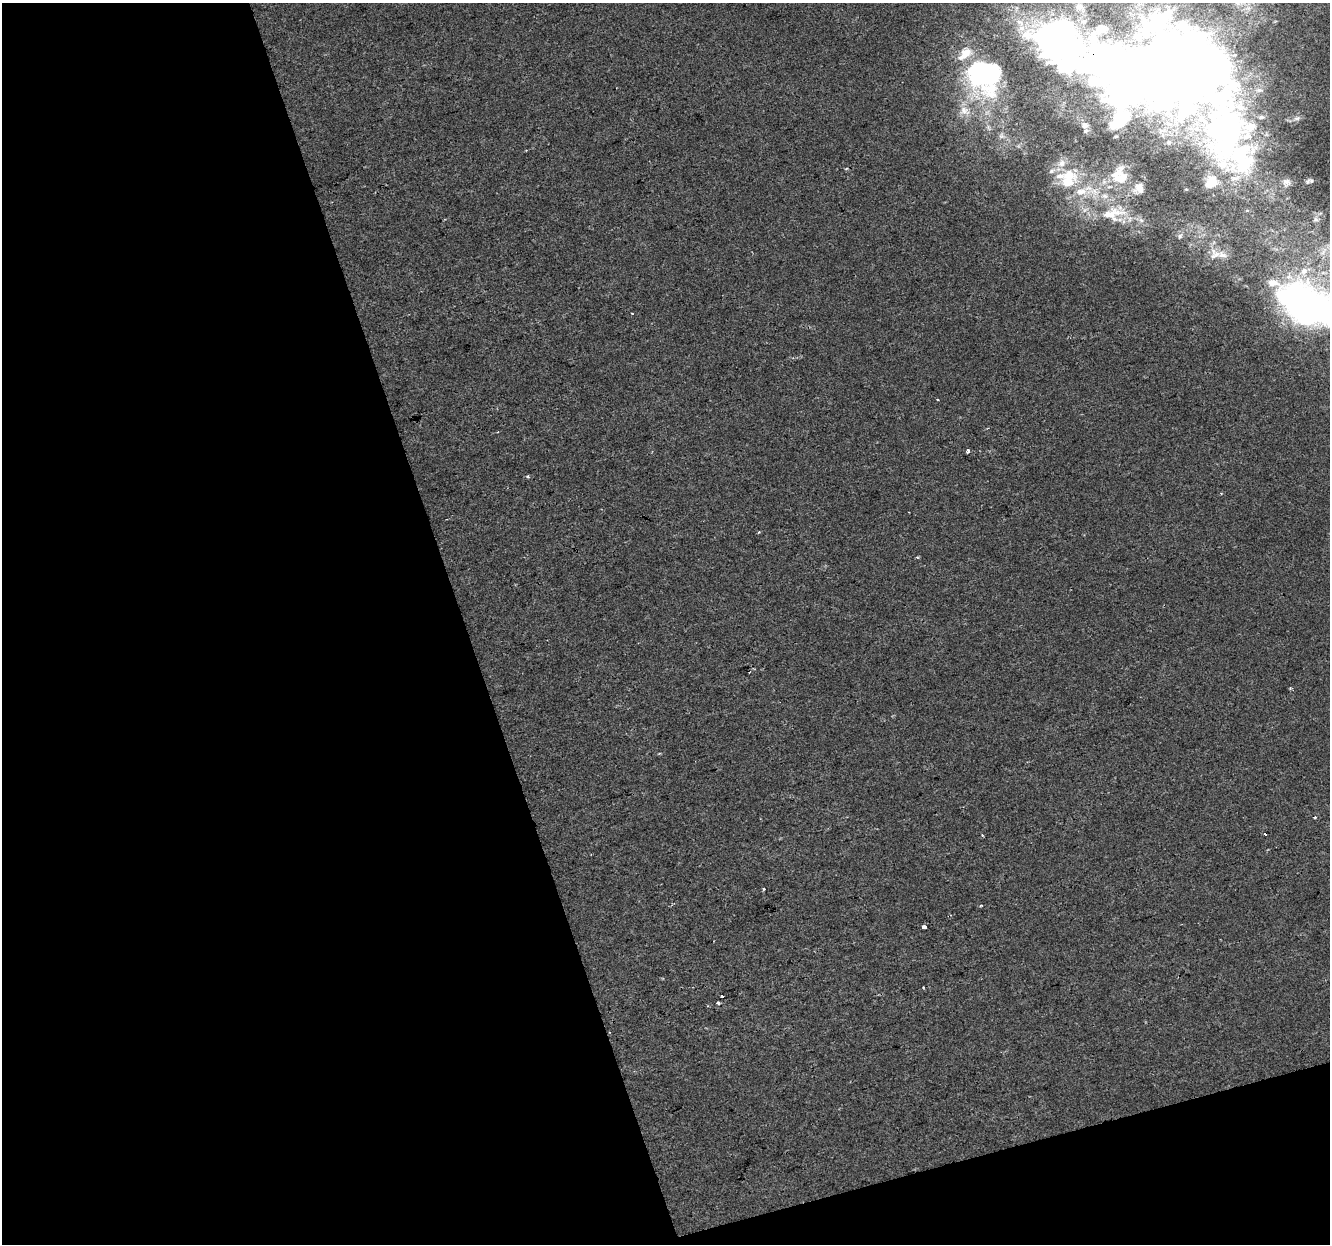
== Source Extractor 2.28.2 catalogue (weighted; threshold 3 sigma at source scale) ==
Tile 3 of 2 x 2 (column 1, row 2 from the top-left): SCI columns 1-1328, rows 54-1295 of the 2655 x 2574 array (HDU 1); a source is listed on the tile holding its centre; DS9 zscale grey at full resolution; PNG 1332 x 1246 px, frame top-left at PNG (2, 3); no overlay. Shown black and unused: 39% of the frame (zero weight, under 2 of 3 exposures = <1% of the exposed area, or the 3 px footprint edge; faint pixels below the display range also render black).
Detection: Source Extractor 2.28.2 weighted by HDU 2 'WHT'; one run over the whole footprint, this tile lists its part. Background 2.13e-04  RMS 0.0041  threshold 0.0185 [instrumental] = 3 sigma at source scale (4.5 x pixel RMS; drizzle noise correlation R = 1.50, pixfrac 1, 0.0396/0.0396 arcsec/px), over >= 5 px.
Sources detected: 58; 8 inside a brighter object's white glare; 3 cosmic-ray / hot-pixel residue — not listed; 14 inside a brighter listed object's ellipse — not listed separately; the other 33 listed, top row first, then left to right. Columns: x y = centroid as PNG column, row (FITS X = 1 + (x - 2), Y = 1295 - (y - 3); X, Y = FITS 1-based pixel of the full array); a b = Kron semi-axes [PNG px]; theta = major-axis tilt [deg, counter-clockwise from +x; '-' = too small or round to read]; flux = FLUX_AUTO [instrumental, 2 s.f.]
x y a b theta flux
1239 3 20 8 6 5.2
1058 40 60 47 -26 180
965 54 22 11 42 5.7
991 70 59 24 83 41
1161 80 105 66 -58 440
964 110 15 9 -34 3.7
1261 117 8 5 6 1.1
1297 118 10 5 13 1.4
1085 126 8 8 - 1.8
1001 136 8 6 0 1.2
1121 178 31 18 -90 13
1308 181 10 6 45 1.4
1067 182 29 15 -30 14
1211 182 21 16 49 8
1286 182 12 11 - 2.8
1139 188 14 12 64 4.3
1105 196 10 6 -2 2.2
1110 214 45 12 7 12
1316 219 7 7 - 1.3
1141 220 7 6 - 1.4
1180 236 7 6 - 1
1215 255 18 14 -69 5
1296 300 59 31 8 140
632 313 3 2 - 0.34
937 399 3 2 - 0.37
968 451 4 3 - 1.9
528 476 5 3 - 0.42
759 532 4 2 - 0.35
1314 817 3 3 - 1.6
981 905 4 3 - 0.44
925 927 5 3 - 6.5
722 996 3 3 - 1.6
718 1003 3 3 - 0.86
Overlapping masked pixels (flux is a lower limit): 2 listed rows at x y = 1058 40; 1161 80
Isophote crosses this tile's border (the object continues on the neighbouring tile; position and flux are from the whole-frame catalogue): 3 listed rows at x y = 1239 3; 1161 80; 1296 300